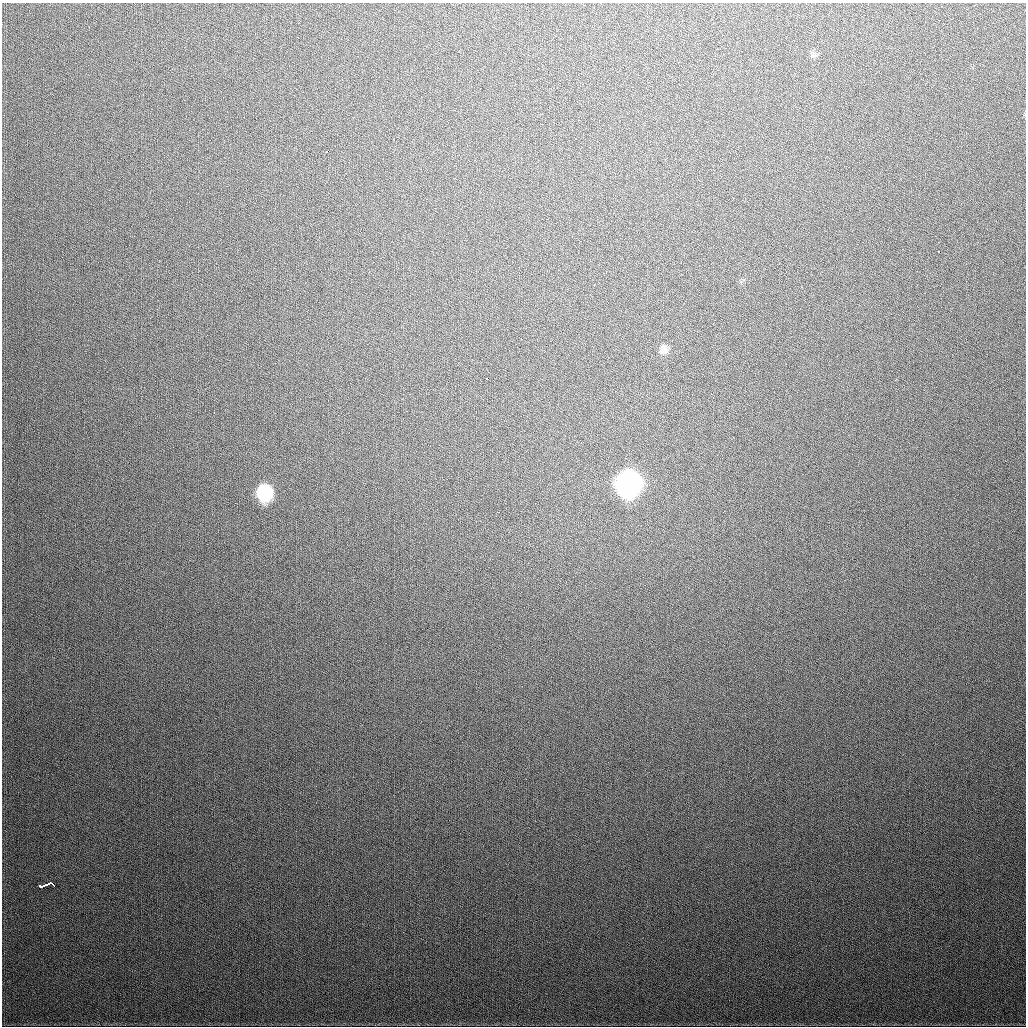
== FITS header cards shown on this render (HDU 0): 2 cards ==
NAXIS1  =                 1024
NAXIS2  =                 1024

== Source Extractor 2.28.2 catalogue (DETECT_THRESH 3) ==
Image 1024 x 1024 px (HDU 0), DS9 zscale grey, 1 PNG px = 1 image px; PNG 1028 x 1028 px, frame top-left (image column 1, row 1024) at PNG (2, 3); no overlay
Background 373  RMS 14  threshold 41.5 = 3 sigma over >= 5 px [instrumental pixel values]
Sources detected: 8; all 8 listed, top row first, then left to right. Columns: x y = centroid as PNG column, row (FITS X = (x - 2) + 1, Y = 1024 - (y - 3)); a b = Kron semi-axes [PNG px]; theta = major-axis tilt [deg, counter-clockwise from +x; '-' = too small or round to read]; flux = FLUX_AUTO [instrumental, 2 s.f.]
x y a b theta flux
327 151 3 2 - 2000
939 252 3 3 - 1800
663 349 12 10 60 6300
487 378 3 2 - 2500
628 483 13 12 - 860000
264 493 12 11 - 94000
47 884 11 4 5 16000
41 886 5 3 - 8200